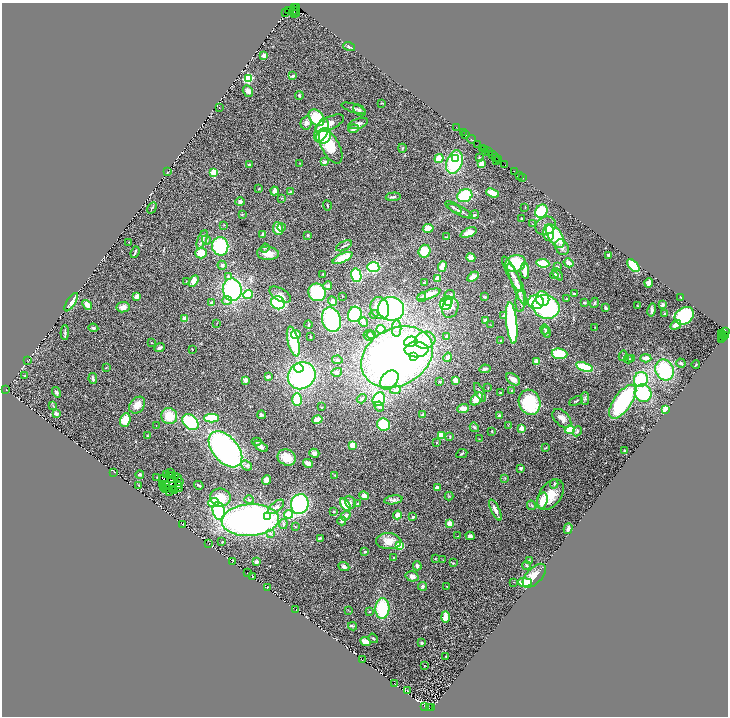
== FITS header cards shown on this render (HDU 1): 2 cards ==
NAXIS1  =                 1452
NAXIS2  =                 1428

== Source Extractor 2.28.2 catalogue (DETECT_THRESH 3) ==
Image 1452 x 1428 px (HDU 1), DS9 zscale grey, zoomed out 1/2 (1 PNG px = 2 x 2 image px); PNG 730 x 718 px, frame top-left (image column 1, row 1427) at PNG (2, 3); each listed source drawn as its Kron ellipse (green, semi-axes under 4 px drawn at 4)
Background 0.937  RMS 0.071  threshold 0.213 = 3 sigma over >= 5 px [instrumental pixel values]
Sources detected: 428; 46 cannot appear on this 1/2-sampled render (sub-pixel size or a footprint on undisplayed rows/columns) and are neither listed nor drawn; the other 382 listed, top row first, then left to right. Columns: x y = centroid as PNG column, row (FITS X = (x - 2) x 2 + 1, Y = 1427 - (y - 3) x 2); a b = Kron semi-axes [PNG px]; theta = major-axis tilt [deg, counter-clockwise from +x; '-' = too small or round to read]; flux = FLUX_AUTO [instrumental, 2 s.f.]
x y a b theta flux
294 7 2 1 - 140
297 7 2 2 - 160
288 10 2 1 - 57
294 11 3 2 - 690
285 12 3 2 - 190
294 13 2 1 - 92
297 13 3 2 - 100
349 47 6 3 -17 18
264 55 2 2 - 190
293 76 4 2 - 36
248 78 3 3 - 1500
248 91 6 5 - 53
299 96 4 3 - 15
381 103 3 2 - 8.1
219 107 2 1 - 4.3
354 108 12 3 -18 35
359 110 7 4 -42 35
317 118 9 6 -48 440
306 123 6 5 - 75
329 123 15 6 25 150
358 124 10 5 17 44
456 127 2 1 - 89
353 129 5 4 - 47
321 130 12 6 71 500
463 133 3 1 - 62
466 135 2 1 - 61
323 136 8 7 - 170
471 139 4 2 - 160
477 144 3 1 - 73
331 147 18 9 -62 520
402 148 4 3 - 13
483 148 2 1 - 73
485 149 2 2 - 180
486 152 4 2 - 86
488 152 3 2 - 210
492 155 3 1 - 250
479 157 3 2 - 8.8
495 157 2 1 - 49
439 158 4 3 - 250
455 158 3 3 - 160
498 159 2 1 - 78
497 160 3 1 - 260
324 162 4 3 - 34
454 162 12 7 69 970
300 163 3 2 - 4.7
250 164 4 3 - 9.5
481 164 4 3 - 100
505 165 2 1 - 86
167 172 2 1 - 8.2
214 172 3 3 - 580
515 172 3 1 - 87
519 175 3 2 - 86
523 178 2 1 - 37
259 189 3 3 - 9.5
274 191 4 3 - 63
291 192 4 3 - 25
492 193 6 3 -20 300
465 196 8 6 26 590
393 197 7 3 3 33
281 198 3 3 - 9.6
240 202 5 4 - 42
327 206 5 3 - 14
454 207 9 2 -33 22
525 207 2 1 - 8.7
152 208 6 2 58 12
460 211 13 3 -26 67
541 211 7 6 - 500
242 215 3 3 - 9.7
474 215 5 3 - 21
521 218 2 2 - 7.9
533 224 2 1 - 4.7
224 225 3 2 - 7.6
546 226 10 9 - 97
281 227 4 3 - 19
428 228 5 4 - 160
278 229 6 5 - 160
468 233 8 4 23 150
549 233 8 5 -87 290
263 235 4 3 - 33
308 235 3 3 - 21
555 236 13 7 -58 530
446 237 3 2 - 8.6
202 239 10 4 69 76
206 240 5 4 - 20
129 242 2 1 - 3.7
220 246 9 8 - 780
344 246 8 3 28 28
562 247 8 6 -63 69
265 248 4 3 - 15
424 251 6 6 - 250
135 252 6 2 71 18
201 253 5 5 - 190
268 253 11 6 -4 140
609 255 3 3 - 42
343 258 11 4 24 320
471 258 4 4 - 94
515 263 10 8 15 520
543 263 7 4 -8 530
569 263 5 3 - 73
222 265 4 4 - 28
442 266 5 4 - 160
633 266 8 4 -50 630
373 267 6 5 - 550
557 267 4 4 - 25
525 271 8 3 -86 170
323 274 3 2 - 11
512 274 20 5 -63 91
557 274 7 2 -51 24
356 275 7 5 -76 750
554 275 4 4 - 33
228 276 4 3 - 23
473 277 6 3 29 81
437 279 2 2 - 300
193 281 6 4 56 81
187 282 3 2 - 14
424 283 3 3 - 12
649 283 4 4 - 49
517 284 22 5 -68 140
327 286 4 4 - 44
232 290 11 9 -81 1600
317 292 9 8 - 630
248 294 5 3 - 320
429 294 12 4 19 160
574 294 3 3 - 16
280 295 12 6 -31 65
450 295 5 4 - 28
137 296 4 3 - 74
342 296 2 1 - 4
422 297 5 3 - 20
485 297 3 2 - 12
681 297 3 2 - 6.2
543 299 7 6 - 370
567 299 3 2 - 9.2
227 300 5 4 - 39
333 301 5 4 - 50
448 301 4 4 - 380
520 301 11 5 88 53
71 302 10 4 58 71
536 302 8 7 - 900
211 303 2 2 - 120
278 303 7 6 - 810
446 303 6 6 - 930
585 303 3 3 - 16
594 303 5 3 - 17
87 305 5 3 - 110
662 305 4 3 - 25
637 306 3 2 - 6.5
123 307 6 5 - 88
546 307 14 11 -21 1900
380 308 11 9 -67 280
450 308 10 8 70 120
606 308 3 2 - 22
391 309 13 11 -8 2200
652 310 7 3 77 38
665 313 4 2 - 8
355 314 8 6 73 910
374 314 4 4 - 18
504 316 4 3 - 25
684 316 10 8 32 1300
184 319 3 2 - 150
331 320 13 9 -71 1200
485 321 3 3 - 110
364 322 4 3 - 26
217 323 2 2 - 5.3
512 323 21 5 -84 1300
308 325 4 2 - 17
491 325 2 1 - 4
676 325 5 3 - 97
595 327 3 1 - 5.2
93 328 5 3 - 18
397 328 8 4 89 57
545 329 5 3 - 23
381 330 4 4 - 290
65 332 7 2 89 31
546 332 5 4 - 38
725 332 4 3 - 190
722 333 2 1 - 370
296 334 4 4 - 61
371 335 4 3 - 26
724 335 3 2 - 230
369 336 5 5 - 37
447 336 4 3 - 35
722 336 2 1 - 87
310 337 2 2 - 7.1
723 337 3 2 - 100
722 339 2 1 - 100
425 340 10 8 16 220
293 341 15 5 -75 550
501 341 2 2 - 18
411 342 7 5 14 690
152 343 3 1 - 4.9
160 348 5 4 - 29
192 349 3 2 - 8
416 349 12 8 0 520
559 354 8 5 -5 450
623 356 5 3 - 18
397 357 37 28 28 7800
414 357 3 3 - 110
448 357 5 4 - 43
632 358 4 4 - 19
646 358 5 3 - 90
628 359 4 4 - 17
337 360 5 3 - 14
28 361 2 1 - 4.1
537 362 4 4 - 97
681 363 5 3 - 17
696 365 4 2 - 9.3
106 367 3 2 - 8.7
584 367 9 4 -18 480
299 368 5 4 - 340
485 369 5 3 - 37
665 370 11 9 -67 860
337 372 5 4 - 26
25 376 2 2 - 15
302 376 14 13 - 2100
268 377 4 3 - 31
93 378 5 3 - 38
513 379 8 5 -34 77
641 379 7 6 - 580
245 380 4 3 - 67
389 380 11 7 45 210
456 380 3 3 - 170
440 382 3 3 - 16
488 388 3 2 - 8.2
6 389 2 1 - 3.3
395 390 5 3 - 19
511 390 4 3 - 12
57 392 5 4 - 26
480 392 10 4 -64 40
500 393 3 2 - 8.1
643 393 9 8 - 780
362 399 5 4 - 27
379 399 7 6 - 580
477 399 7 5 46 190
585 399 6 3 -90 20
297 400 6 4 88 320
576 401 7 2 24 14
530 402 13 10 -72 850
623 402 20 8 54 1300
137 405 9 7 49 110
53 406 3 2 - 7.3
379 406 5 4 - 33
321 407 3 2 - 5.5
463 409 6 4 3 100
666 409 4 3 - 150
56 414 2 2 - 160
261 415 4 4 - 29
422 415 4 3 - 17
169 416 8 8 - 270
500 416 3 3 - 34
211 418 7 4 0 490
562 418 11 7 -45 87
125 420 7 5 72 210
317 420 5 3 - 120
191 422 9 7 -43 690
383 425 6 6 - 420
508 425 3 2 - 5.9
156 426 2 1 - 3.6
474 427 5 3 - 19
522 428 2 2 - 320
570 430 5 3 - 420
492 431 3 3 - 11
577 431 5 4 - 30
442 435 4 3 - 200
147 436 3 3 - 8.4
450 436 3 2 - 8.5
479 439 2 1 - 3
257 441 5 4 - 19
437 442 3 2 - 8.1
353 445 4 4 - 110
261 446 8 4 -30 54
546 448 3 2 - 9.9
225 449 21 12 -49 3100
624 450 2 2 - 15
314 453 5 4 - 51
462 454 6 2 26 17
287 457 9 7 -28 200
308 463 5 3 - 82
246 465 6 4 -42 28
521 468 4 3 - 27
114 472 2 1 - 3.6
171 472 2 1 - 6.9
140 474 4 3 - 15
167 475 2 1 - 8.5
170 475 2 1 - 8.5
335 475 3 2 - 8.8
173 476 3 2 - 5.5
157 477 2 2 - 5.3
175 477 3 1 - 9.7
178 478 3 1 - 0.72
505 478 3 2 - 8.6
164 479 2 1 - 2.8
171 480 2 1 - 4.7
266 480 5 4 - 64
179 481 2 1 - 5.9
162 484 2 1 - 1.8
554 484 4 3 - 17
139 485 3 3 - 9.5
166 485 3 1 - 3.5
199 485 5 2 - 20
179 486 3 2 - 17
163 487 2 1 - 5.1
165 488 3 1 - 5.1
437 488 3 3 - 90
172 489 2 1 - 3.8
180 489 3 1 - 20
174 490 2 1 - 1.4
170 492 2 1 - 5.8
551 495 17 11 54 290
364 496 5 3 - 74
449 496 4 2 - 9.9
220 497 10 9 - 270
249 500 5 3 - 18
393 500 9 4 9 39
542 501 8 5 74 150
350 502 7 5 -67 34
213 503 5 4 - 280
300 504 10 8 76 1700
357 504 3 3 - 12
345 505 7 3 -51 320
531 505 5 2 - 14
276 507 10 5 38 70
495 510 11 3 -64 69
219 511 9 6 -79 940
334 511 4 3 - 17
288 514 4 3 - 550
397 515 4 4 - 77
267 516 4 3 - 120
346 516 5 4 - 60
413 517 3 3 - 20
250 520 28 16 4 5700
342 521 4 3 - 47
183 524 3 1 - 4.3
283 524 5 4 - 26
450 524 3 3 - 180
295 526 3 2 - 8.5
568 529 5 3 - 48
270 533 4 4 - 31
457 536 3 2 - 5.8
470 536 4 3 - 46
320 538 4 2 - 24
389 541 13 8 -3 150
222 542 3 3 - 13
209 544 2 1 - 3.4
400 546 4 4 - 280
365 552 3 3 - 18
394 558 3 3 - 20
435 559 3 2 - 4.5
443 560 2 1 - 3.8
529 561 3 3 - 24
232 562 2 1 - 3.5
256 562 3 2 - 43
453 563 4 2 - 11
527 565 4 4 - 19
417 566 4 4 - 32
344 567 5 4 - 44
247 573 2 1 - 3.2
253 576 2 1 - 4
412 576 7 5 -15 71
534 576 15 7 47 170
513 582 2 1 - 4.5
525 582 7 4 -1 410
423 586 4 4 - 29
447 586 3 2 - 6.2
267 588 2 2 - 9.2
382 608 10 7 88 680
296 610 2 1 - 7.3
348 611 3 2 - 6.8
370 612 4 3 - 12
445 617 5 3 - 130
353 626 4 3 - 17
373 638 5 3 - 16
366 642 5 3 - 120
422 643 4 3 - 18
446 657 2 2 - 9
363 660 2 1 - 4.3
424 666 3 2 - 5.5
395 684 2 1 - 4.3
408 691 3 2 - 5
425 707 2 1 - 5.4
429 708 2 1 - 230
432 708 2 2 - 320
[46 sub-pixel or undisplayed-footprint detections neither listed nor drawn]